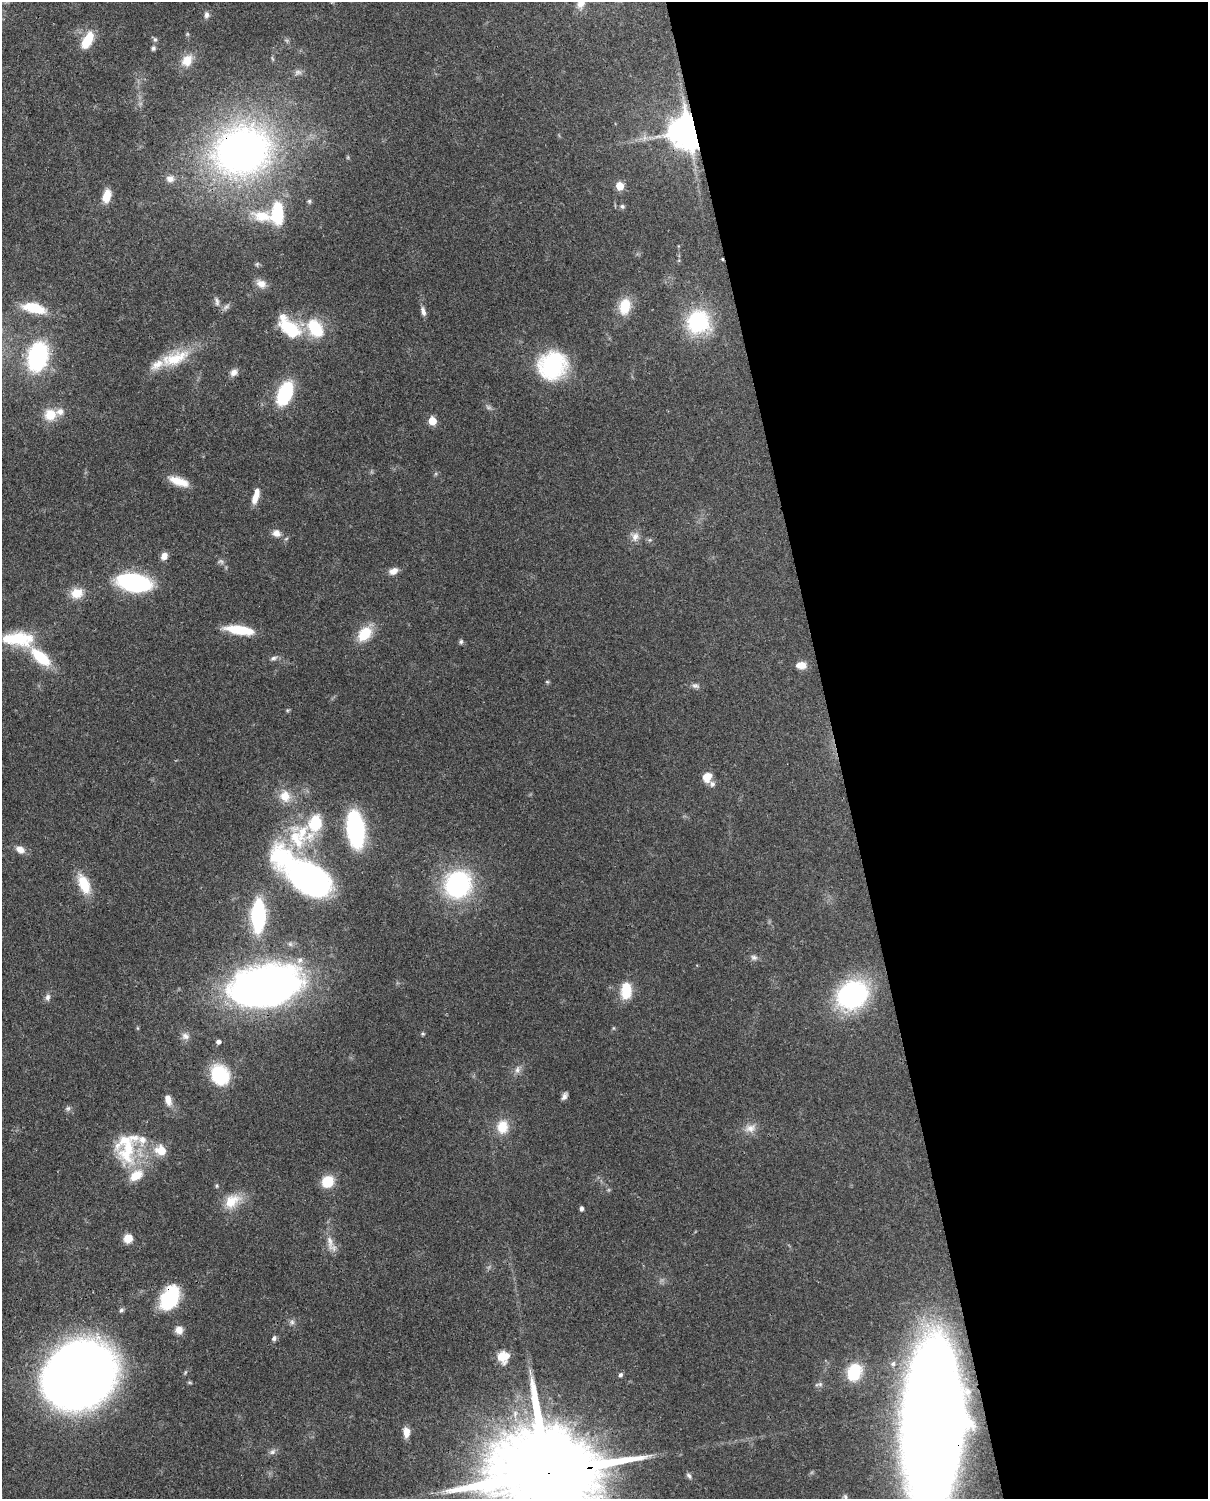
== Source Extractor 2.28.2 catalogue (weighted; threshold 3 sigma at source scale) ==
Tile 8 of 4 x 3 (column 4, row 2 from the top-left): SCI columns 3707-4912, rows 1652-3148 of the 5000 x 4911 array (HDU 1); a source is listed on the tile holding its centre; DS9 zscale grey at full resolution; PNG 1210 x 1501 px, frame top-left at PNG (2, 2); no overlay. Shown black and unused: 31% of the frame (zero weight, under 3 of 4 exposures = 7% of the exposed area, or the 3 px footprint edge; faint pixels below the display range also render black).
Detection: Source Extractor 2.28.2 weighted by HDU 2 'WHT'; one run over the whole footprint, this tile lists its part. Background 0.0986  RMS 0.0041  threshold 0.0184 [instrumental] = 3 sigma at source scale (4.5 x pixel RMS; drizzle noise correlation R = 1.50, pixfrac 1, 0.05/0.05 arcsec/px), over >= 5 px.
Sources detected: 116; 3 too faint to see at this stretch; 3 inside a brighter object's white glare — not listed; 9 inside a brighter listed object's ellipse — not listed separately; the other 101 listed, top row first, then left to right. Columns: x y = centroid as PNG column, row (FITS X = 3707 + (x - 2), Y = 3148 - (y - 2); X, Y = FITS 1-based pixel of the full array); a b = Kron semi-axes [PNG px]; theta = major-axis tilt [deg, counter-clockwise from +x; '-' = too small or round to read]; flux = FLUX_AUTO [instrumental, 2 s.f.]
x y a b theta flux
581 3 14 10 68 3.6
206 15 9 7 83 1.4
187 34 6 4 -71 0.56
155 39 7 5 -87 0.93
87 40 14 7 63 15
153 48 7 6 - 0.93
272 59 9 3 -69 0.48
187 60 15 12 54 6.6
298 72 11 6 -7 1.5
688 131 10 9 - 1000
242 151 52 43 19 210
170 178 11 9 10 2.4
620 186 5 5 - 11
107 196 14 8 76 6.2
309 201 5 5 - 0.64
622 206 7 6 - 0.84
277 213 26 14 -88 17
262 216 28 14 -10 10
722 259 3 3 - 0.42
261 284 13 10 -27 3.4
217 302 12 6 -85 1.4
625 306 19 13 77 9.8
226 307 12 6 34 1.4
34 308 25 10 -13 13
423 311 13 6 -75 1.9
698 322 31 29 69 29
290 327 32 16 -38 19
315 328 20 13 -56 19
38 357 25 16 76 49
175 358 43 17 20 15
552 365 24 22 35 46
234 372 10 9 - 2.1
285 393 15 9 66 46
50 415 15 14 - 7.9
432 421 5 5 - 11
179 481 24 9 -20 7.1
255 498 16 7 67 4.2
276 533 11 9 -28 2.7
635 536 12 10 65 2.9
164 556 9 7 56 2.7
393 571 10 7 24 3.1
134 582 26 13 -11 63
77 593 16 13 13 5.9
239 630 31 9 -9 13
365 634 17 12 48 11
18 639 39 16 -1 19
461 642 6 6 - 0.81
41 657 25 12 -40 15
273 658 10 6 16 1.2
801 665 12 8 -2 4
547 682 5 5 - 0.52
695 686 11 7 -15 1.3
707 777 10 8 61 5.8
712 784 8 8 - 1.4
285 796 16 14 -70 6.2
315 823 33 19 60 19
356 829 23 11 -83 84
20 849 10 8 -29 3.3
306 876 49 20 -37 180
84 884 21 11 -67 12
458 884 26 24 72 57
258 916 21 9 88 60
754 957 9 7 -17 1.4
266 986 47 27 11 310
626 991 18 11 87 11
852 995 24 20 34 80
48 997 10 7 77 1.5
423 1034 4 4 - 0.64
185 1036 11 9 -28 2.2
218 1041 5 4 - 1.4
517 1070 11 7 77 1.8
220 1075 20 16 -62 23
564 1096 9 5 62 1.5
168 1100 14 7 -75 3.6
68 1108 8 7 - 1
502 1127 14 11 84 8.5
750 1128 15 11 14 3.7
128 1148 48 24 76 23
161 1151 6 6 - 14
327 1181 10 9 - 14
217 1186 6 4 90 0.52
232 1201 24 16 36 8.4
581 1209 5 4 - 0.98
128 1238 8 7 - 5.7
330 1243 26 8 -81 4.2
169 1299 24 15 61 29
121 1310 6 5 - 0.9
292 1322 7 7 - 1.2
179 1330 10 10 - 2.9
274 1338 7 6 - 1.1
502 1356 10 9 - 10
854 1372 20 15 67 20
79 1374 47 40 33 720
620 1375 6 4 44 0.93
820 1384 8 6 -21 1.1
933 1420 95 43 -88 710
406 1432 12 7 -90 3.7
272 1452 10 6 39 1.4
551 1473 45 22 7 14000
689 1476 9 5 -55 1
845 1497 9 5 -77 0.92
Overlapping masked pixels (flux is a lower limit): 7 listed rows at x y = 688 131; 242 151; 722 259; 290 327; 169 1299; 933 1420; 551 1473
Isophote crosses this tile's border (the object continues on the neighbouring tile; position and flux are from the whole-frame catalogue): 4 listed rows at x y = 581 3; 933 1420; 551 1473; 845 1497